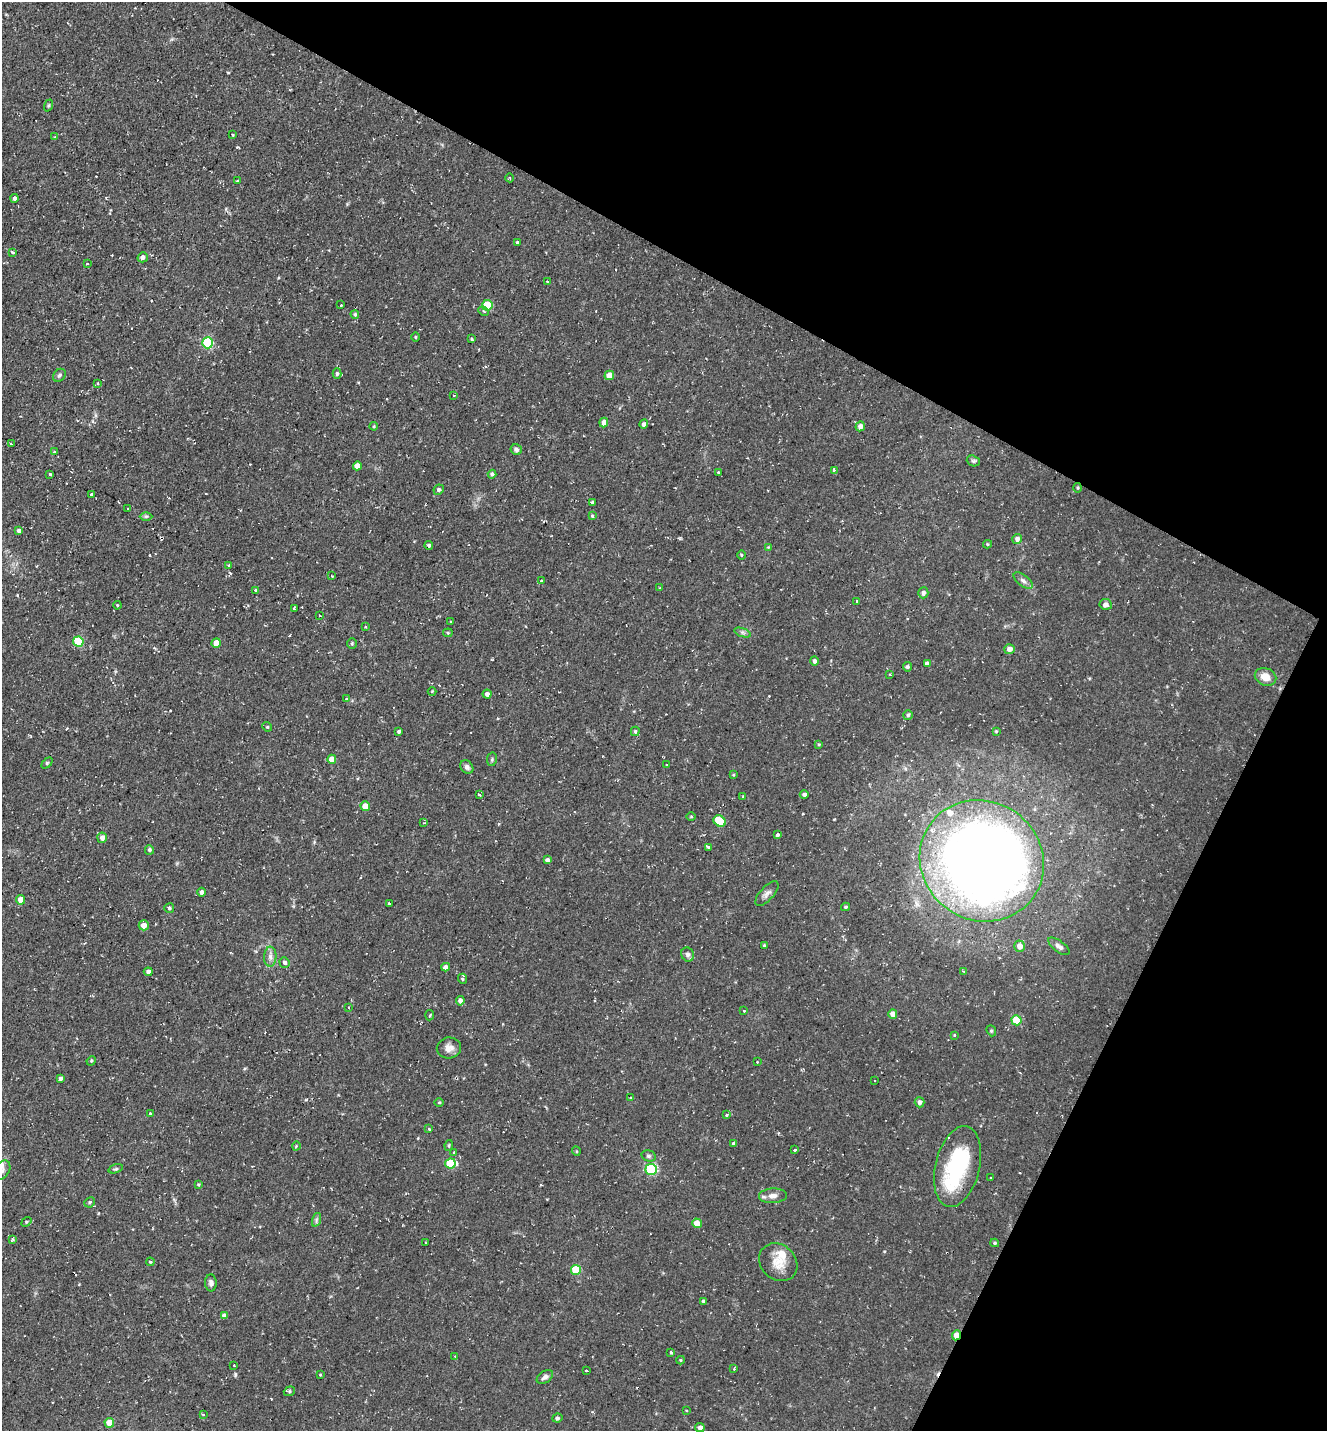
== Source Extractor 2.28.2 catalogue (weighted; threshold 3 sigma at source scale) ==
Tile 8 of 4 x 4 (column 4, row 2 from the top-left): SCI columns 4254-5578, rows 2857-4285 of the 5727 x 5714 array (HDU 1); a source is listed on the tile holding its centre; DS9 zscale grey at full resolution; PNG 1329 x 1433 px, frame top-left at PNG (2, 2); each listed source drawn as its Kron ellipse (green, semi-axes under 4 px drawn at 4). Shown black and unused: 27% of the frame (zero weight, under 2 of 3 exposures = <1% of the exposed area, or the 3 px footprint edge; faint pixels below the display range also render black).
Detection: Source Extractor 2.28.2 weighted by HDU 2 'WHT'; one run over the whole footprint, this tile lists its part. Background 0.0823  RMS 0.0071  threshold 0.0319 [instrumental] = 3 sigma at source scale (4.5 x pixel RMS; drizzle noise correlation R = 1.50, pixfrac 1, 0.05/0.05 arcsec/px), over >= 5 px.
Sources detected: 199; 1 inside a brighter object's white glare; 14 cosmic-ray / hot-pixel residue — neither listed nor drawn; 3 inside a brighter listed object's ellipse — not listed separately; the other 181 listed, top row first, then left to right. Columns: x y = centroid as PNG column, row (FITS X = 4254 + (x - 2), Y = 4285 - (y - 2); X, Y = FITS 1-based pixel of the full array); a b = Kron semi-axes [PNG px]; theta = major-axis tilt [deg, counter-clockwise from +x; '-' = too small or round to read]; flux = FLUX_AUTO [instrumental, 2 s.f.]
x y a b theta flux
48 105 6 4 70 1
233 135 3 2 - 0.89
55 137 3 3 - 0.9
510 178 4 3 - 0.61
237 181 3 3 - 0.69
15 198 4 4 - 2
517 243 3 3 - 1.1
12 252 4 3 - 5.6
143 257 5 5 - 2.8
87 263 3 3 - 0.66
547 281 3 3 - 0.9
341 305 3 2 - 1.2
487 305 5 5 - 27
484 311 5 4 - 1.4
355 314 4 4 - 1.1
416 337 5 3 - 0.66
471 339 3 3 - 1.2
208 343 5 5 - 54
337 374 5 4 - 1.4
59 375 7 5 46 1.5
609 375 5 4 - 8.4
98 384 3 3 - 1
454 395 3 2 - 0.49
604 422 5 4 - 3.4
644 424 5 4 - 2.4
374 426 4 4 - 0.81
860 426 5 4 - 3.6
11 444 4 2 - 0.73
516 450 6 5 - 1.7
54 452 4 3 - 1.1
973 461 7 5 -19 1.3
357 466 4 4 - 5
834 470 3 3 - 6.6
718 473 3 3 - 1.8
50 474 3 3 - 1
492 474 4 4 - 1.5
1078 488 5 3 - 0.73
439 490 5 5 - 1.7
92 494 3 3 - 1.8
592 502 4 3 - 1.3
128 509 3 3 - 1.8
146 516 6 4 1 1.2
592 516 4 3 - 0.93
19 531 4 4 - 2
1017 539 5 5 - 2.6
988 544 4 4 - 0.8
429 545 4 4 - 1.4
768 547 4 4 - 0.61
742 555 4 3 - 0.6
228 565 3 3 - 1
332 576 3 3 - 0.58
541 581 3 3 - 1.1
1023 581 11 5 -37 2.4
660 588 4 3 - 0.48
256 590 3 3 - 3.4
923 593 5 5 - 2.6
857 601 3 3 - 2.4
1106 604 6 5 - 2.7
117 605 4 3 - 0.69
294 609 3 3 - 1.7
319 615 3 2 - 0.73
450 621 3 2 - 0.69
365 627 3 2 - 1.2
742 632 9 4 -19 1.5
448 633 4 4 - 0.86
78 642 5 5 - 35
216 643 5 4 - 9.3
352 644 5 4 - 1
1010 649 5 5 - 3.8
814 661 5 4 - 2.1
927 663 4 4 - 2
907 667 5 4 - 1.3
890 674 3 3 - 0.73
1266 677 11 8 -21 7.5
432 691 4 3 - 0.77
487 694 4 4 - 2.3
347 698 4 4 - 1.2
908 715 5 4 - 1.1
267 727 5 4 - 0.84
399 731 4 3 - 1.7
635 731 4 3 - 0.91
996 731 4 3 - 0.7
819 744 4 3 - 0.79
332 759 4 4 - 7.9
492 759 7 5 79 1.2
47 763 6 4 45 0.92
666 765 3 3 - 1.6
467 767 7 6 - 2.1
733 775 4 4 - 0.71
479 795 3 3 - 2
804 795 4 4 - 1.8
743 797 3 2 - 0.8
365 806 5 4 - 8.9
691 816 5 3 - 0.75
720 821 6 5 - 24
424 823 3 2 - 0.6
778 835 4 3 - 2.9
102 838 5 5 - 3.7
708 847 4 3 - 9.9
149 850 4 4 - 1.5
547 860 4 4 - 1.9
982 861 63 59 -36 830
201 892 4 4 - 1.8
767 894 15 6 47 3.4
21 900 5 4 - 7.3
389 904 3 2 - 1.2
845 907 4 3 - 1
169 908 5 5 - 1.3
144 925 5 5 - 5.5
764 946 4 4 - 0.96
1020 946 6 5 - 4.8
1059 946 12 5 -37 2.9
687 954 7 6 - 2.3
270 957 10 6 88 2.8
284 962 5 5 - 1.8
446 967 4 4 - 2.8
963 971 3 2 - 0.69
148 972 4 4 - 2.3
463 979 5 3 - 0.96
460 1001 4 4 - 2.6
349 1007 3 2 - 1.2
744 1011 3 3 - 1.1
893 1014 4 4 - 5.5
430 1015 5 3 - 0.92
1016 1020 5 5 - 22
991 1031 5 4 - 1
954 1035 3 2 - 0.84
449 1048 12 10 2 4.8
91 1061 5 4 - 0.82
757 1062 3 2 - 0.55
61 1079 4 3 - 1.7
874 1081 2 2 - 0.54
630 1097 3 3 - 1
439 1102 5 3 - 0.68
920 1102 5 5 - 2.5
150 1114 3 3 - 1.1
727 1115 3 3 - 2.5
429 1129 3 3 - 1.4
733 1143 4 3 - 1
449 1145 5 4 - 0.83
296 1146 4 3 - 0.75
794 1150 3 3 - 2.5
576 1151 5 3 - 0.65
454 1152 3 3 - 2.5
649 1156 7 5 -14 1.6
450 1163 5 5 - 24
958 1166 41 22 76 65
116 1169 7 4 19 1
651 1169 5 5 - 54
2 1170 10 7 58 2.7
990 1178 3 2 - 0.92
198 1184 4 3 - 0.81
773 1196 14 7 3 4.5
90 1202 5 5 - 1.2
316 1220 7 4 72 1.5
26 1222 5 3 - 0.94
697 1223 5 4 - 8.1
12 1239 3 3 - 1.7
425 1242 2 2 - 0.57
995 1243 4 3 - 0.94
150 1262 4 3 - 0.8
778 1262 21 17 -42 13
576 1270 5 5 - 32
211 1283 8 6 -87 2.3
703 1301 3 3 - 4.3
224 1316 4 4 - 2.9
956 1335 5 4 - 15
671 1352 3 3 - 1.2
455 1356 3 3 - 0.55
681 1360 4 4 - 0.68
234 1365 3 2 - 0.73
734 1369 3 3 - 0.48
586 1370 3 3 - 1.3
320 1375 4 3 - 0.6
545 1377 9 5 36 2.3
289 1391 6 4 21 1.1
686 1411 3 3 - 1.6
203 1415 3 3 - 1.3
557 1418 5 4 - 1.2
109 1423 5 4 - 11
700 1428 4 4 - 3.3
Overlapping masked pixels (flux is a lower limit): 1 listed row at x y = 956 1335
Isophote crosses this tile's border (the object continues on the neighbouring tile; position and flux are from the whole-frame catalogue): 1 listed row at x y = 2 1170